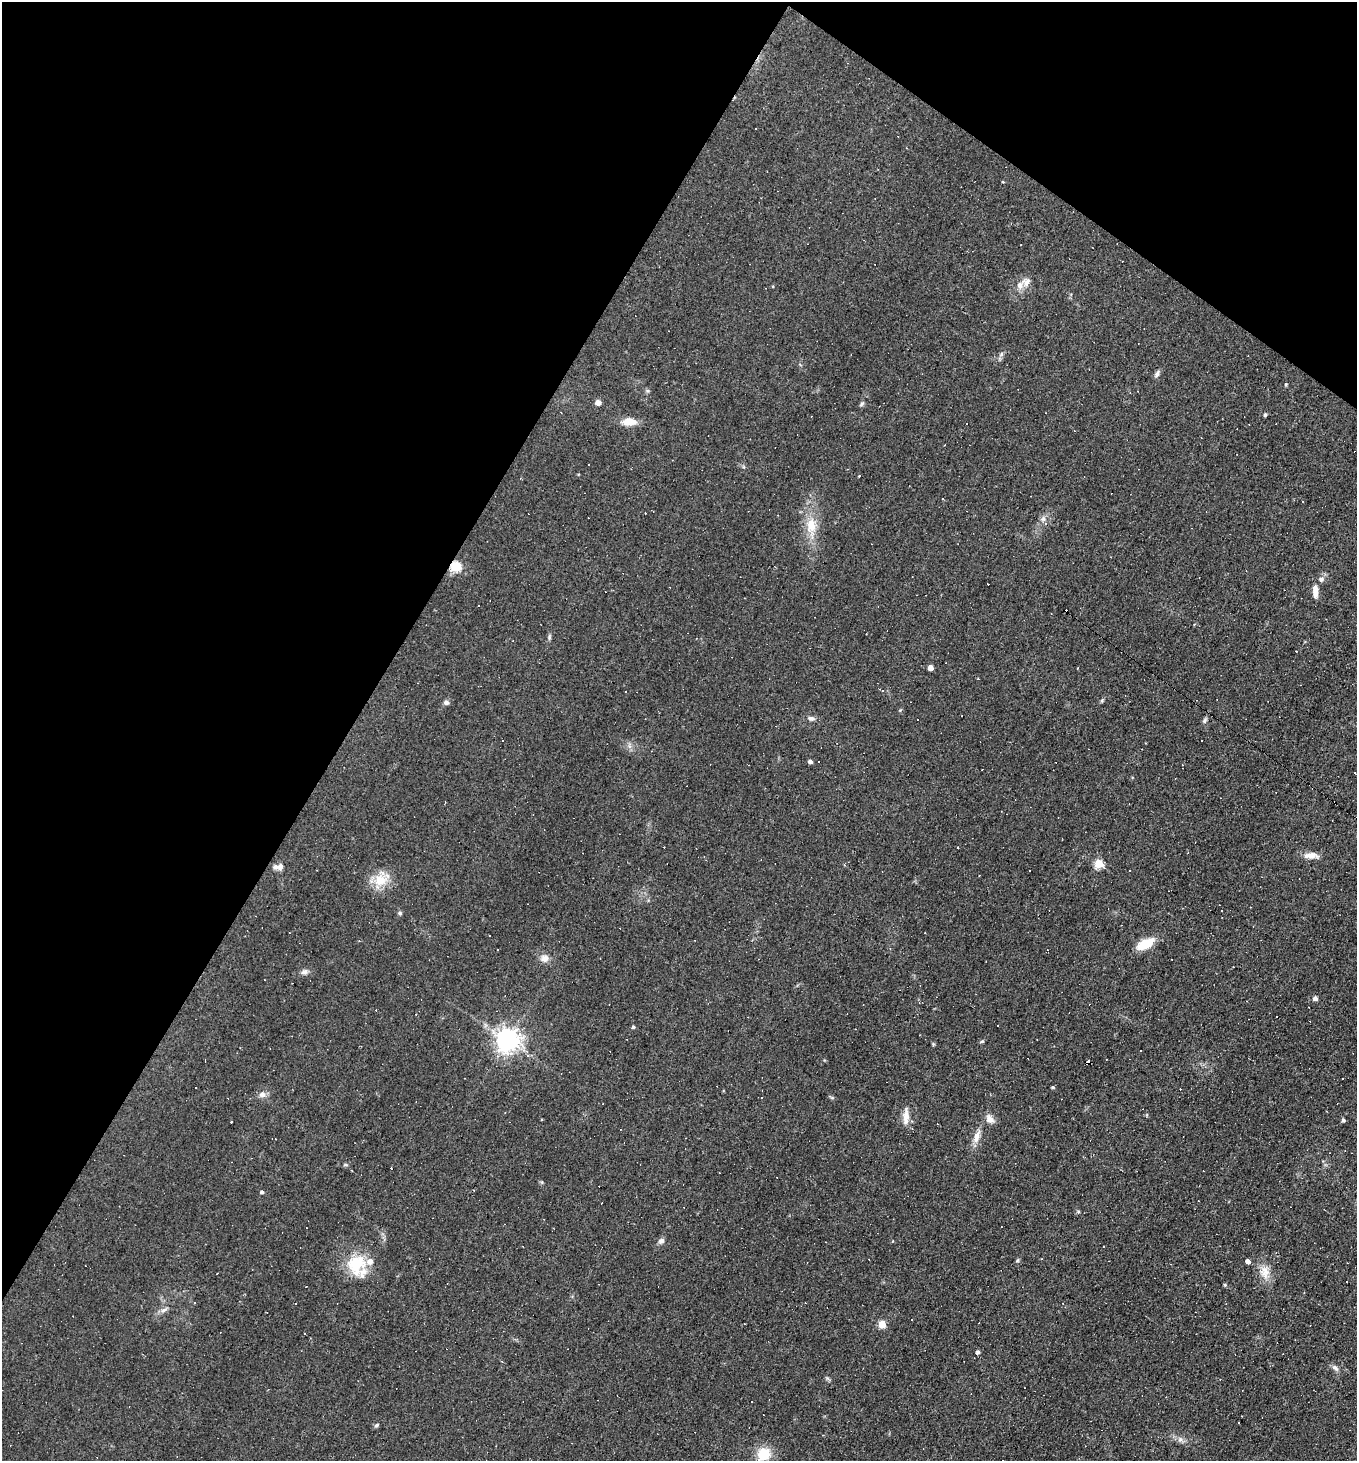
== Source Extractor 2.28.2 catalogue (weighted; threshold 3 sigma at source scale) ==
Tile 2 of 4 x 4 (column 2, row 1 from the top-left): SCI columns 1500-2854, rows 4379-5837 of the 5847 x 5837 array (HDU 1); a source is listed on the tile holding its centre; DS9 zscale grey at full resolution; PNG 1359 x 1463 px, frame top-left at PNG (2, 2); no overlay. Shown black and unused: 32% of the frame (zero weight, under 2 of 3 exposures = <1% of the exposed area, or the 3 px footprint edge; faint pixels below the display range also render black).
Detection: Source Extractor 2.28.2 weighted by HDU 2 'WHT'; one run over the whole footprint, this tile lists its part. Background 0.0353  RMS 0.0078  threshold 0.0353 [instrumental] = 3 sigma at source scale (4.5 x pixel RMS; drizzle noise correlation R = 1.50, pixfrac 1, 0.05/0.05 arcsec/px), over >= 5 px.
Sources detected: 153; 70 cosmic-ray / hot-pixel residue — not listed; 7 inside a brighter listed object's ellipse — not listed separately; the other 76 listed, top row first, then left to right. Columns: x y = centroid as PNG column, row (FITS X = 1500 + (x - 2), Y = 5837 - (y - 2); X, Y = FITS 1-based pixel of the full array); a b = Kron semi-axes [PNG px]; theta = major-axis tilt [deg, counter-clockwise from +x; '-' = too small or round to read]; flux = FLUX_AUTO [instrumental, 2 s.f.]
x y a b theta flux
756 128 3 2 - 0.9
1003 182 4 2 - 0.6
1027 282 14 12 50 5.8
1001 354 7 5 48 1.8
1157 374 10 5 60 2.4
1286 384 4 4 - 0.91
598 402 5 4 - 6.6
862 404 7 4 45 1.4
1265 415 4 4 - 1.5
629 422 16 9 0 10
588 465 3 2 - 1.1
860 476 3 2 - 0.83
1043 519 8 6 -70 2.5
811 526 22 15 82 17
456 567 5 5 - 52
1321 579 6 6 - 2.9
1315 593 13 7 87 4.4
478 606 3 3 - 1.4
549 637 8 5 83 1.5
1296 651 2 2 - 0.82
930 668 4 4 - 6.5
1078 668 3 2 - 0.61
882 690 4 3 - 0.71
1102 700 6 4 20 1
446 702 7 6 - 2.4
811 718 10 6 -11 2.6
1205 721 7 6 - 1.7
1145 743 2 2 - 0.58
810 761 5 4 - 2.2
957 848 3 3 - 2.1
1311 855 20 8 -1 7.3
1099 864 5 5 - 34
280 866 9 8 - 3.4
381 880 23 17 62 16
400 913 6 5 - 1.3
359 941 3 3 - 0.76
1145 944 14 7 29 26
497 949 3 3 - 1.1
545 958 11 9 7 5.1
304 972 9 8 - 2.8
1315 998 5 5 - 3.3
633 1027 4 4 - 1.3
508 1040 7 7 - 720
982 1041 6 3 19 0.96
933 1044 6 4 -73 0.85
1141 1050 2 2 - 0.6
1052 1087 4 3 - 0.92
262 1094 9 9 - 3.8
761 1097 3 2 - 0.98
832 1098 6 4 -19 1.1
906 1115 20 8 89 7
990 1119 13 9 -48 5.3
1343 1120 4 4 - 1.7
912 1129 4 3 - 0.55
977 1137 18 8 71 7
346 1165 6 4 -18 1
719 1173 2 2 - 0.54
262 1192 4 4 - 1.7
1078 1212 6 4 -1 0.96
661 1241 8 7 - 2.7
1018 1260 6 4 70 1
1247 1261 5 4 - 19
356 1262 26 22 -4 26
1266 1270 16 9 -50 8.2
1347 1281 2 2 - 0.68
1225 1285 5 4 - 0.93
195 1302 3 3 - 0.77
164 1310 12 5 30 3
882 1324 5 5 - 22
305 1334 2 2 - 0.71
978 1352 4 4 - 1.9
502 1362 3 2 - 0.6
1335 1368 11 6 -40 2.7
376 1425 6 4 43 1.5
1180 1439 7 7 - 2.6
764 1454 14 13 - 19
Overlapping masked pixels (flux is a lower limit): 1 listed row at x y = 456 567